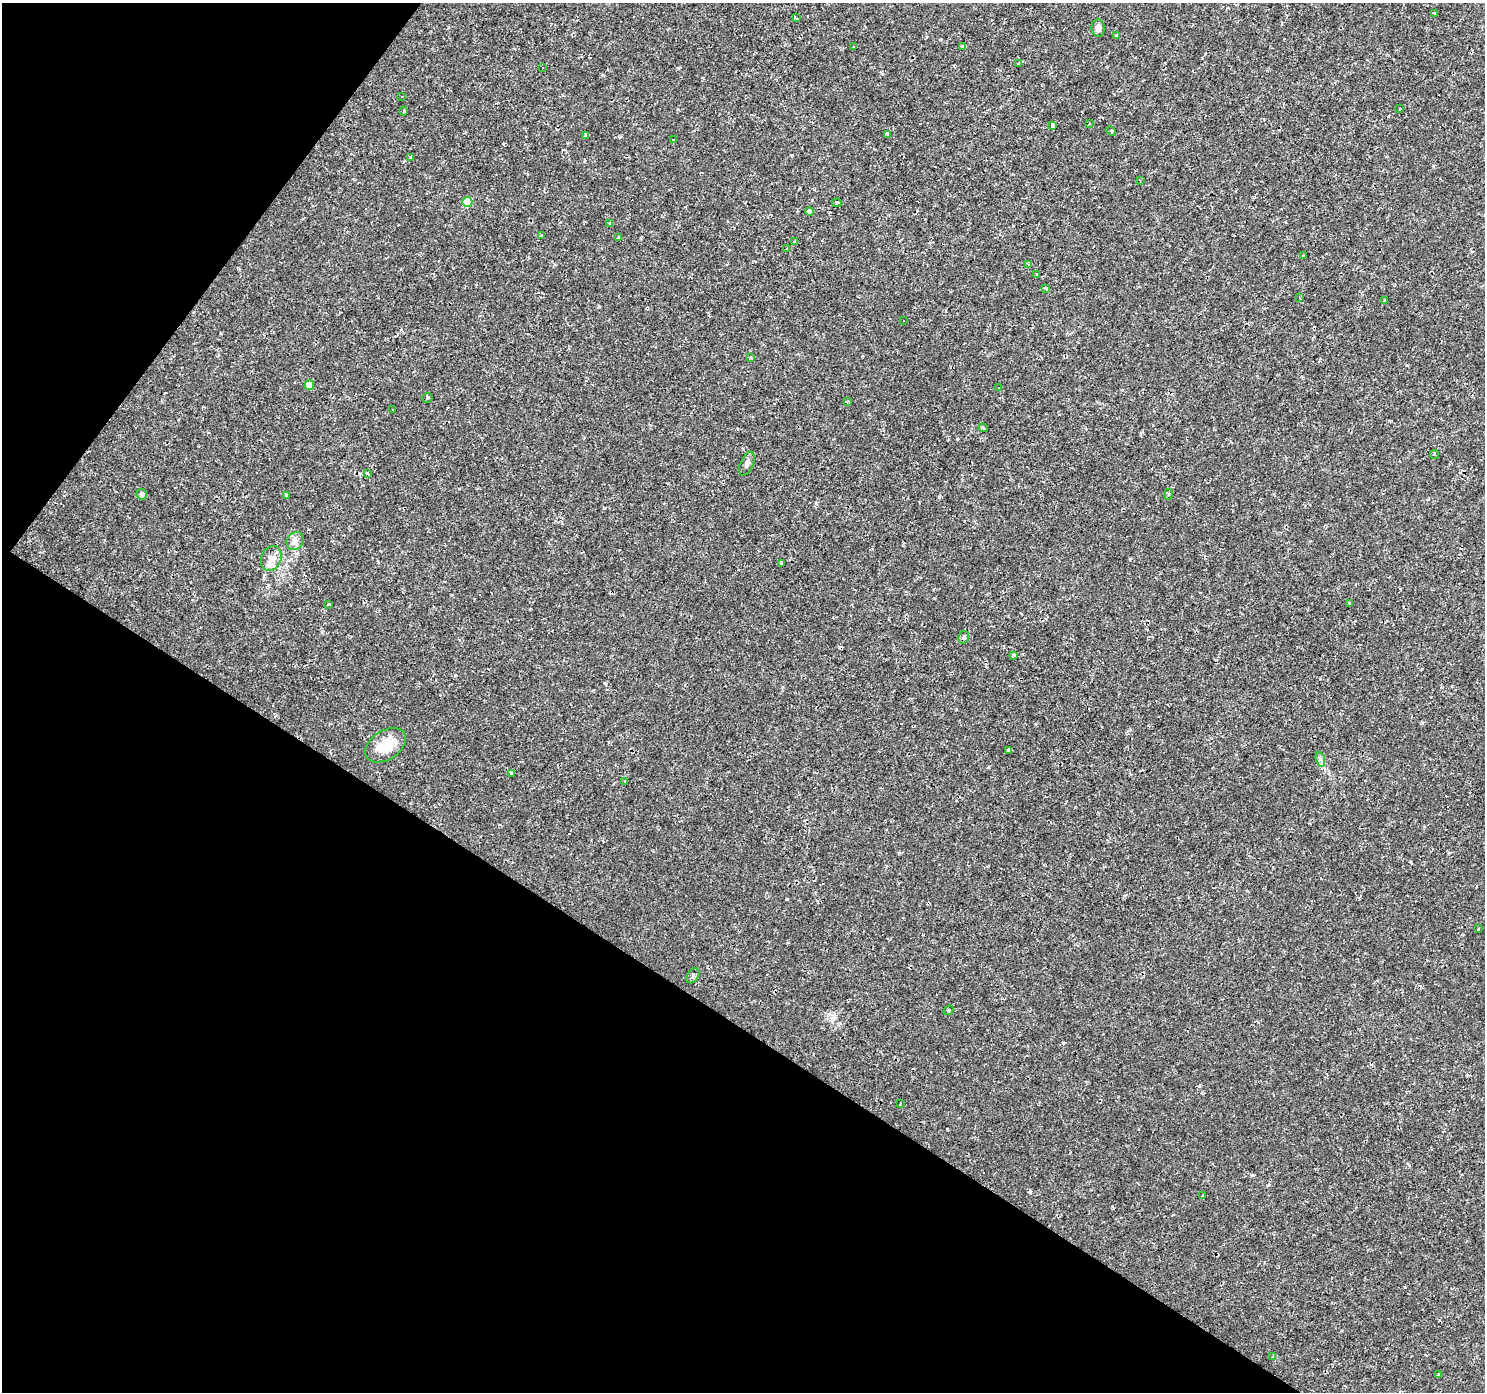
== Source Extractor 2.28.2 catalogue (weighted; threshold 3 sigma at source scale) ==
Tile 9 of 4 x 4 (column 1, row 3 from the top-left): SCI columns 3-1485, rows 1637-3026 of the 5934 x 5985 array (HDU 1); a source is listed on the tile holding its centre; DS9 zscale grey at full resolution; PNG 1487 x 1394 px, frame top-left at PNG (2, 3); each listed source drawn as its Kron ellipse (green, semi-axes under 4 px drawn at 4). Shown black and unused: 32% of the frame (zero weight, under 2 of 3 exposures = <1% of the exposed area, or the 3 px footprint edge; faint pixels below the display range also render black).
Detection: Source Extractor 2.28.2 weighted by HDU 2 'WHT'; one run over the whole footprint, this tile lists its part. Background 0.00108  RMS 0.0015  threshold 0.00681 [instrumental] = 3 sigma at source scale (4.5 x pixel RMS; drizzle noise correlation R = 1.50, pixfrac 1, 0.0396/0.0396 arcsec/px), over >= 5 px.
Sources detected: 108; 42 cosmic-ray / hot-pixel residue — neither listed nor drawn; the other 66 listed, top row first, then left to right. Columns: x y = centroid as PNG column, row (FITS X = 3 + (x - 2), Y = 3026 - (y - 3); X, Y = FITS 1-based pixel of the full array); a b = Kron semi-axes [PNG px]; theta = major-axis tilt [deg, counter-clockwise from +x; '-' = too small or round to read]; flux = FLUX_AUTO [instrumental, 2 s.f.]
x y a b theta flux
1435 13 3 3 - 0.53
796 18 4 3 - 0.32
1098 28 9 6 -84 0.73
1117 36 4 4 - 0.29
854 46 3 3 - 0.28
962 47 4 3 - 0.48
1018 64 3 3 - 4.5
543 68 3 2 - 0.1
402 96 3 2 - 0.18
1400 108 3 3 - 0.32
404 111 4 3 - 0.14
1089 124 3 3 - 0.51
1053 125 4 3 - 0.52
1111 131 5 3 - 0.15
888 134 4 3 - 1.9
586 135 4 3 - 0.39
673 140 3 2 - 0.25
411 157 4 3 - 0.5
1140 181 4 3 - 0.15
467 202 5 5 - 5.2
837 203 5 3 - 0.35
809 211 4 4 - 2.9
610 223 4 3 - 0.62
541 236 3 3 - 0.21
619 237 4 3 - 0.28
794 242 3 3 - 2.2
786 249 3 3 - 0.4
1303 255 3 2 - 0.18
1029 264 3 3 - 0.7
1037 275 3 3 - 0.25
1046 288 3 3 - 0.42
1300 297 3 3 - 0.19
1385 301 3 3 - 0.18
904 320 3 2 - 0.17
751 358 3 2 - 0.3
309 385 5 5 - 2.3
999 387 3 3 - 0.28
427 398 5 4 - 0.23
847 402 3 3 - 0.16
392 410 3 2 - 0.16
983 428 5 4 - 0.23
1435 454 4 3 - 0.16
747 464 12 6 66 0.59
367 474 4 3 - 0.82
142 494 5 5 - 0.46
1168 494 5 3 - 0.2
286 495 3 3 - 0.45
295 541 9 8 - 0.75
271 558 13 10 65 1.3
781 563 3 3 - 0.36
329 604 3 3 - 0.31
1349 604 4 3 - 0.57
964 637 6 5 - 0.34
1013 655 4 3 - 0.26
386 745 22 14 33 3.7
1009 750 3 3 - 0.58
1320 759 7 4 -72 0.33
511 774 4 3 - 0.58
625 781 3 2 - 0.21
1478 929 3 2 - 0.15
693 976 8 5 57 0.47
948 1010 5 3 - 0.24
900 1103 3 2 - 0.23
1202 1196 4 2 - 0.21
1273 1356 3 3 - 0.38
1438 1375 4 3 - 0.26
Unlisted compact peaks at least as high as the median listed source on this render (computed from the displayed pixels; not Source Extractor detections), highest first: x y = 605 683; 957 439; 678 68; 455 675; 604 508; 899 853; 1252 1175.